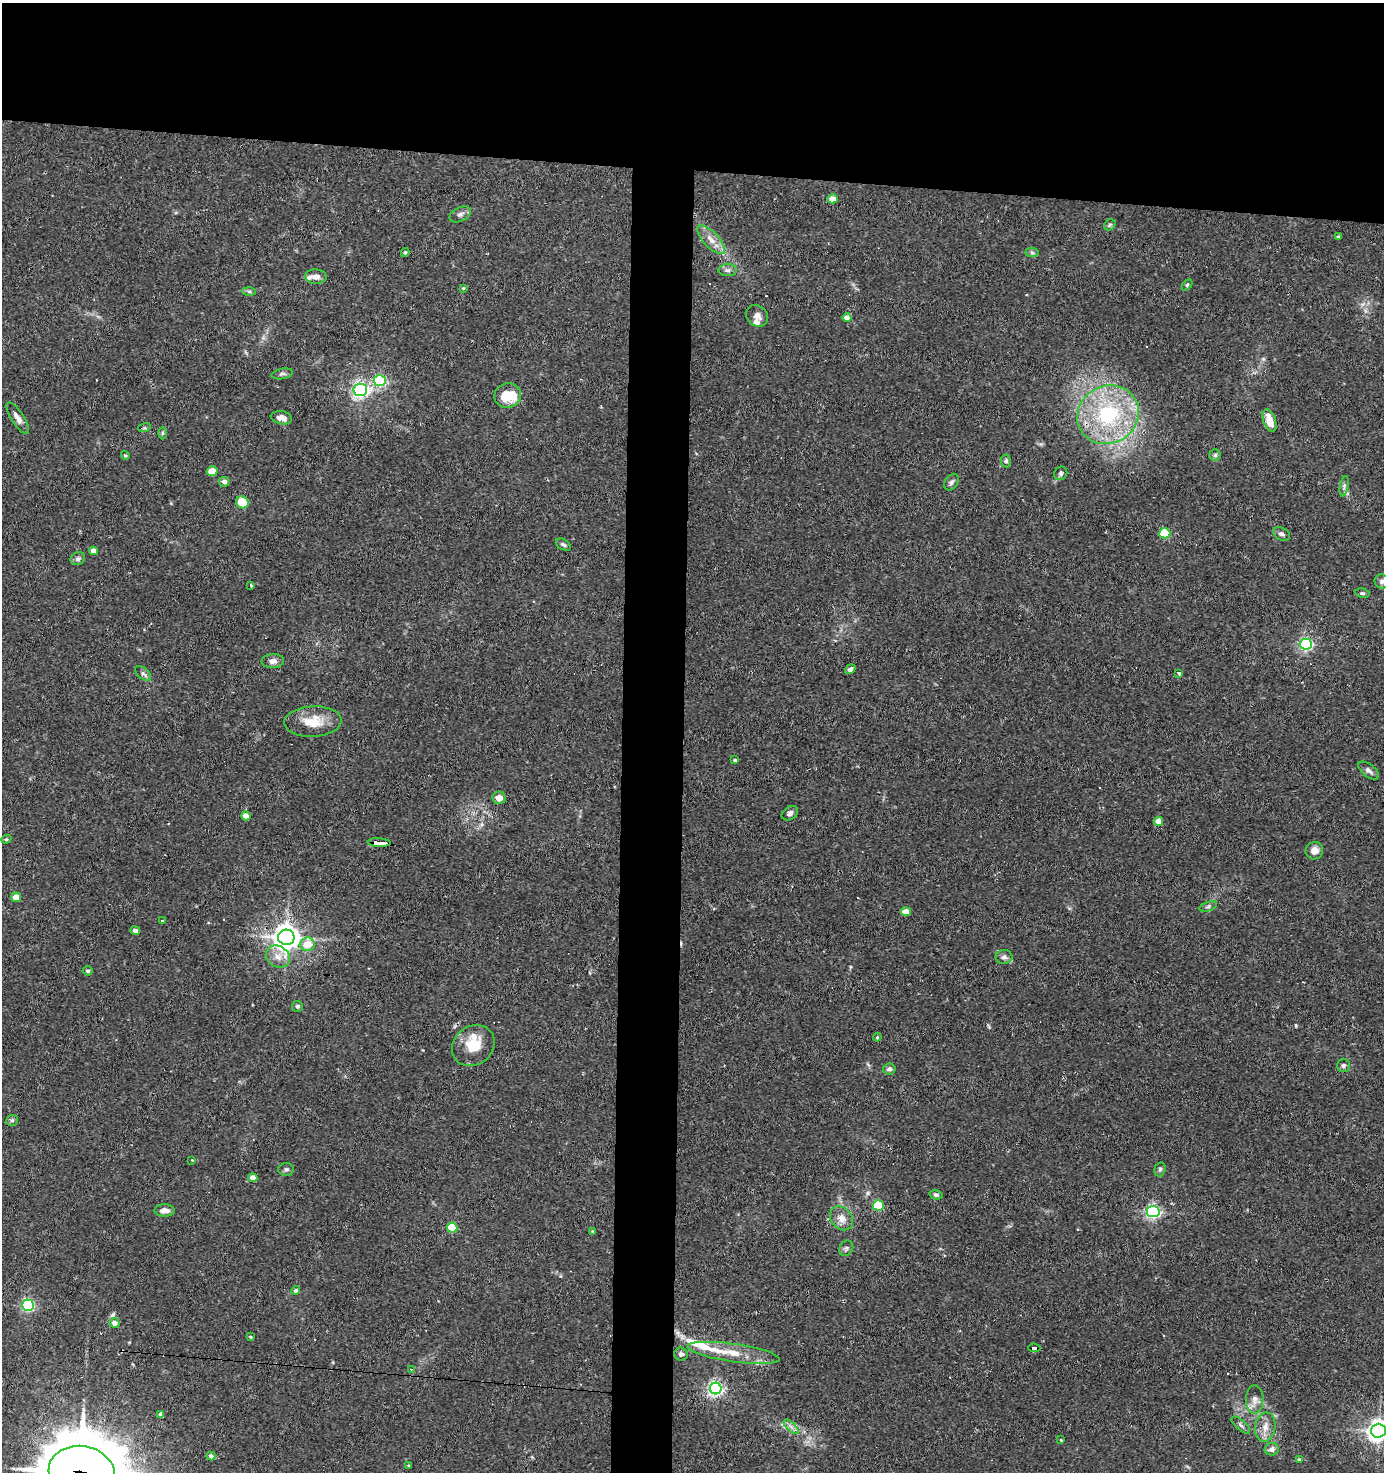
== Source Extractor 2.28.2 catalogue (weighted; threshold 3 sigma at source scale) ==
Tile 2 of 3 x 3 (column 2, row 1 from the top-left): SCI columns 1571-2952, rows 2941-4410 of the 4435 x 4410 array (HDU 1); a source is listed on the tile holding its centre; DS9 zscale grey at full resolution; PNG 1386 x 1474 px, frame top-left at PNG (2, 3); each listed source drawn as its Kron ellipse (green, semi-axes under 4 px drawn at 4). Shown black and unused: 15% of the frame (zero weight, under 2 of 3 exposures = <1% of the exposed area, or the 3 px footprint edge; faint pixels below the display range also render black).
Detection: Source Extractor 2.28.2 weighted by HDU 2 'WHT'; one run over the whole footprint, this tile lists its part. Background 0.0536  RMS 0.0051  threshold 0.023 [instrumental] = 3 sigma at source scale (4.5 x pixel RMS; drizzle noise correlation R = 1.50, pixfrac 1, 0.05/0.05 arcsec/px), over >= 5 px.
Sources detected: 118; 1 inside a brighter object's white glare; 6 cosmic-ray / hot-pixel residue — neither listed nor drawn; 6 inside a brighter listed object's ellipse — not listed separately; the other 105 listed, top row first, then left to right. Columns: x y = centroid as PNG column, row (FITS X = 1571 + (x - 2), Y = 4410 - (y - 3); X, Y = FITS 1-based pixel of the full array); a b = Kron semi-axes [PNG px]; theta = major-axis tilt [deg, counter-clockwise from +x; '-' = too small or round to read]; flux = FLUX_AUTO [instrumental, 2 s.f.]
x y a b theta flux
833 199 5 4 - 5.6
460 214 11 7 27 2.2
1110 225 6 5 - 0.79
1338 237 4 4 - 0.61
711 240 18 7 -47 5
405 252 4 4 - 0.84
1032 253 7 4 -1 0.97
728 270 9 6 0 1.6
316 277 10 7 -3 3.3
1187 285 6 4 46 0.75
463 288 4 3 - 0.52
249 291 6 4 -1 0.87
757 316 12 9 -40 3.2
847 317 4 4 - 3.3
282 374 11 5 11 1.4
380 381 6 5 - 74
360 390 7 6 - 160
508 395 13 12 - 10
1108 415 31 29 31 54
18 418 18 6 -57 3.1
281 418 10 6 -10 2.6
1269 421 12 6 -72 7.3
144 428 6 4 17 0.69
163 433 6 4 89 0.81
125 455 4 4 - 0.71
1215 455 5 5 - 1
1006 461 6 5 - 1
212 471 5 5 - 11
1061 473 7 6 - 1.1
224 482 5 5 - 2.3
952 482 9 6 57 1.6
1344 486 10 3 80 1.1
242 502 6 6 - 9.3
1165 533 5 5 - 28
1281 534 9 6 -26 1.8
563 545 8 5 -30 1.2
94 551 4 4 - 3.5
78 559 7 6 - 1.4
1382 581 7 7 - 1.6
251 585 4 3 - 0.54
1362 593 7 4 -10 0.99
1306 644 6 5 - 96
273 661 11 7 1 2.9
850 669 5 4 - 1.7
143 673 9 5 -41 1.4
1179 673 3 3 - 1.3
313 722 28 15 2 12
735 760 4 3 - 0.78
1369 771 12 6 -38 2
499 798 7 6 - 3.2
790 813 9 6 36 1.7
246 816 5 4 - 4.1
1159 821 4 4 - 5.8
6 839 5 4 - 0.81
379 843 11 3 -3 82
1314 851 9 8 - 3.5
16 897 5 4 - 6.5
1208 906 9 4 19 1.1
906 912 5 4 - 7.2
162 920 3 2 - 0.85
135 931 5 4 - 1.9
286 937 8 7 - 600
307 944 7 6 - 7.9
278 957 13 10 -31 4.8
1004 957 8 7 - 1.9
88 971 5 4 - 1
297 1006 5 5 - 0.86
877 1037 4 4 - 0.65
473 1046 22 19 37 13
1343 1065 6 6 - 1.3
889 1069 6 5 - 1.5
12 1120 6 5 - 0.92
192 1160 3 3 - 0.29
286 1169 7 6 - 1.3
1160 1169 7 5 74 1
253 1178 4 4 - 3.2
936 1195 7 4 -15 1.1
878 1205 5 5 - 39
164 1210 10 6 -1 3.2
1153 1212 6 5 - 120
842 1218 13 10 -48 4.7
452 1228 5 5 - 19
593 1232 4 3 - 0.86
846 1248 8 6 57 1.4
295 1290 4 4 - 1.1
28 1305 6 5 - 86
114 1323 5 5 - 3.5
250 1337 4 3 - 0.57
1034 1348 6 4 -5 42
734 1353 46 9 -8 12
681 1354 7 6 - 1.6
411 1369 3 2 - 0.38
716 1389 6 6 - 140
1255 1399 14 9 90 3.7
161 1414 4 4 - 2.2
1241 1425 12 5 -41 1.3
791 1427 9 3 -45 1.6
1265 1427 15 10 80 4.9
1379 1431 7 7 - 330
1061 1440 4 3 - 0.41
1272 1449 7 6 - 2.3
211 1456 4 4 - 2
1299 1460 3 3 - 0.63
409 1465 3 3 - 0.57
82 1472 33 26 -10 4700
Overlapping masked pixels (flux is a lower limit): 4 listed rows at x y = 1108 415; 379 843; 1034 1348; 82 1472
Isophote crosses this tile's border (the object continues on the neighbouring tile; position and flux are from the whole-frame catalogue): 2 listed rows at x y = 1379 1431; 82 1472